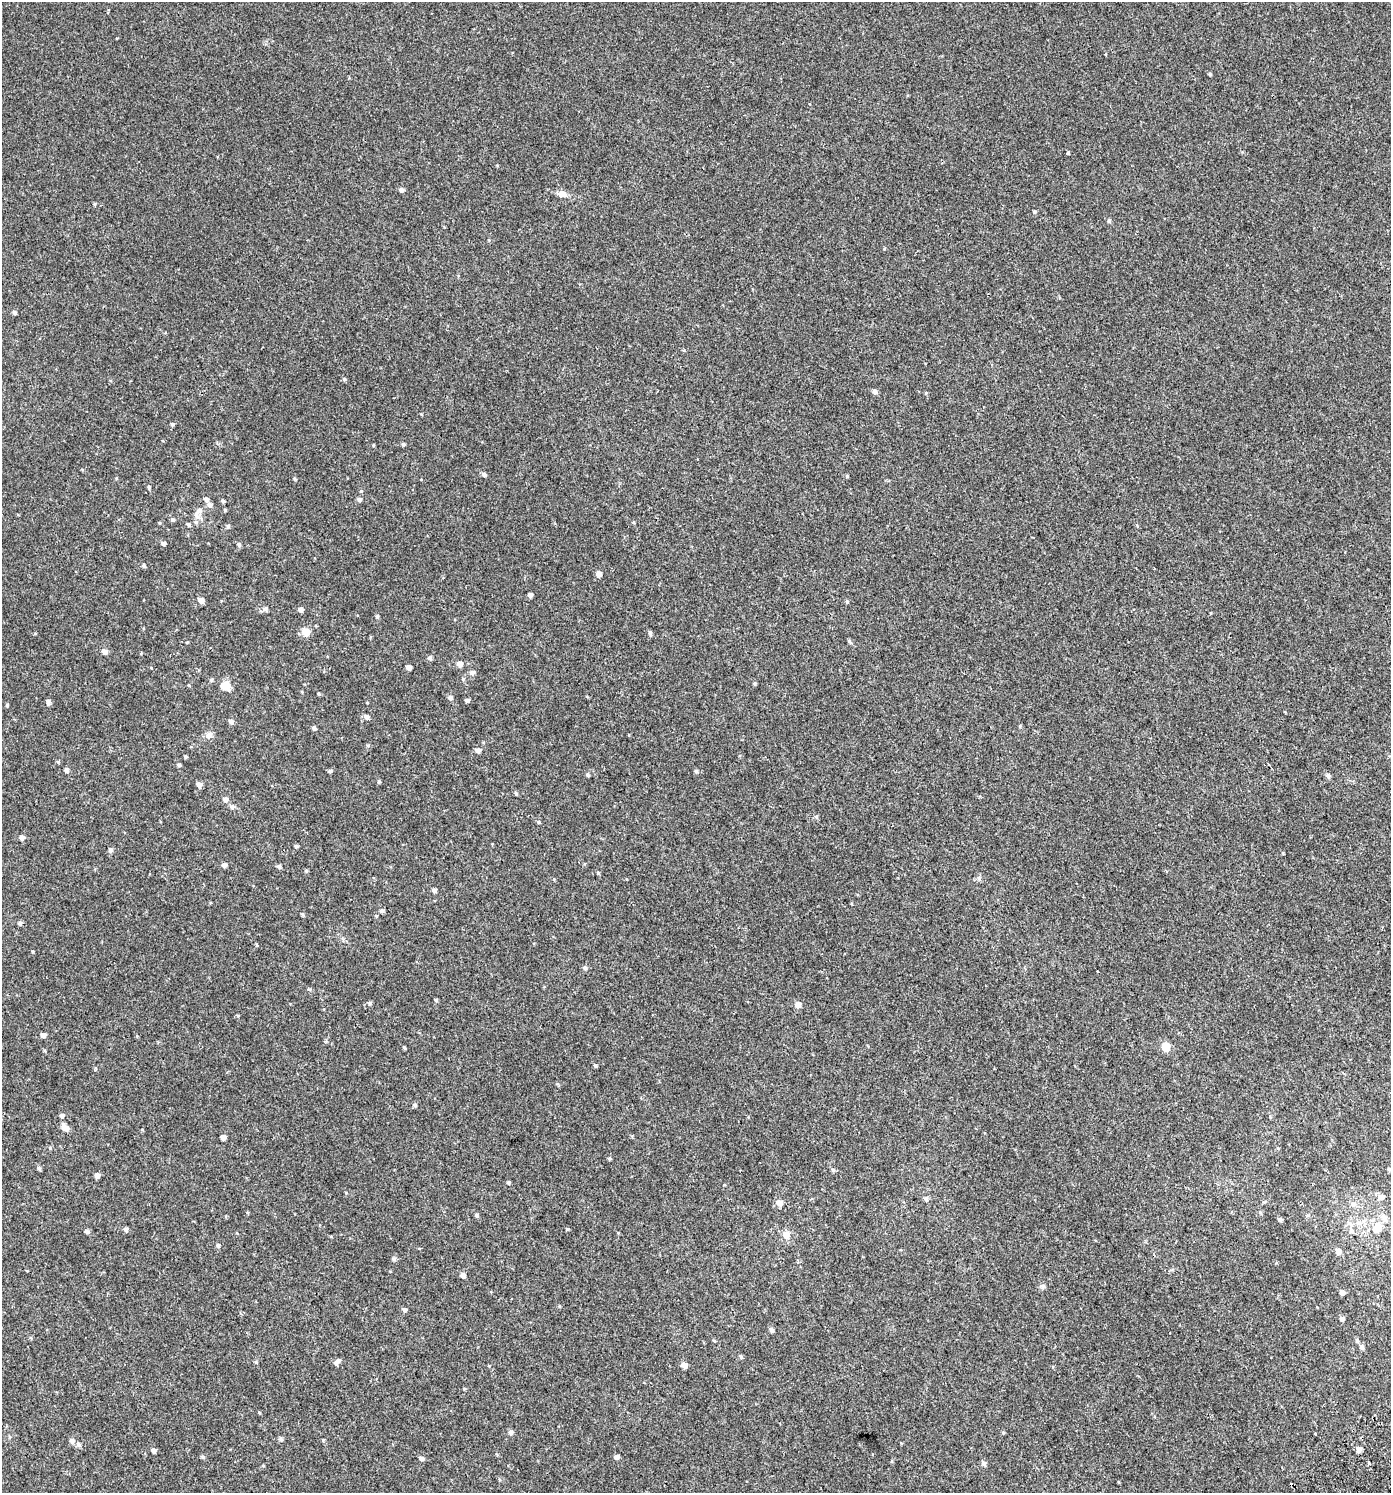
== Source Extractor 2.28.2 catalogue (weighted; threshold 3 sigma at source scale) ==
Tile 6 of 4 x 4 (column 2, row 2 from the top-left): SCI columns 1650-3038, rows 3042-4532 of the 6014 x 6073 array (HDU 1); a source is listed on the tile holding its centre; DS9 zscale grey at full resolution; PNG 1393 x 1495 px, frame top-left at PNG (2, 2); no overlay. Shown black and unused: <1% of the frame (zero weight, under 2 of 3 exposures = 3% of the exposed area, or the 3 px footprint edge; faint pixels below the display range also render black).
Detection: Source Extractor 2.28.2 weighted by HDU 2 'WHT'; one run over the whole footprint, this tile lists its part. Background 0.00247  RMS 0.0043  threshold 0.0193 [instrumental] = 3 sigma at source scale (4.5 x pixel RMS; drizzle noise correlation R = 1.50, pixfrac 1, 0.0396/0.0396 arcsec/px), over >= 5 px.
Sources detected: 154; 3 cosmic-ray / hot-pixel residue — not listed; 3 inside a brighter listed object's ellipse — not listed separately; the other 148 listed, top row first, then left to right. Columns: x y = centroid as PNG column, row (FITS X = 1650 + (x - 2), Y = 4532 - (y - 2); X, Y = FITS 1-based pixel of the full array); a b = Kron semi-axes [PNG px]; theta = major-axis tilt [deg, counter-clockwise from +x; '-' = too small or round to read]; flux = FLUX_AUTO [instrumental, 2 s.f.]
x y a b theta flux
1210 74 4 3 - 0.5
1068 153 3 3 - 2.7
401 190 5 5 - 1.1
562 194 14 8 -13 2.5
1034 212 5 4 - 0.51
1109 221 5 4 - 0.64
14 312 5 4 - 0.77
344 379 5 5 - 0.64
875 391 6 5 - 1.2
926 393 5 3 - 0.36
172 424 5 4 - 0.56
403 444 5 4 - 0.61
373 445 4 2 - 0.28
484 475 5 5 - 0.95
847 476 5 4 - 0.45
149 487 5 4 - 0.52
361 491 4 4 - 0.33
359 500 5 5 - 0.85
223 501 4 4 - 0.6
210 505 7 6 - 1.3
199 510 17 9 71 3
225 510 4 4 - 0.44
172 520 6 4 -21 0.57
188 524 5 4 - 0.65
228 526 5 4 - 0.71
163 543 5 4 - 0.93
239 544 5 5 - 0.72
144 566 5 4 - 0.72
599 574 5 5 - 2.3
530 595 4 4 - 1
201 600 5 5 - 2.2
847 601 5 4 - 0.49
265 608 6 6 - 1.2
300 609 5 5 - 1.4
377 616 5 4 - 0.63
306 632 9 7 -61 4
650 633 6 4 -76 0.82
849 641 6 4 -72 0.59
104 651 6 5 - 1.6
430 658 6 5 - 0.87
460 664 5 5 - 2.4
409 667 5 4 - 1.8
472 672 6 5 - 1.1
211 680 5 4 - 0.6
754 683 4 4 - 0.52
225 686 11 9 -29 5
319 694 5 3 - 0.42
450 698 6 5 - 1
467 700 5 4 - 0.94
48 702 5 5 - 1.2
7 705 5 4 - 0.46
367 717 6 5 - 1.4
231 721 6 5 - 1.1
314 728 4 4 - 0.94
209 735 9 7 28 1.9
478 750 5 5 - 1.4
185 757 3 3 - 0.47
58 762 5 4 - 0.5
179 765 4 4 - 0.67
66 770 5 5 - 0.96
330 771 5 4 - 0.66
696 771 5 4 - 0.67
588 775 5 4 - 0.61
1328 776 6 5 - 1.1
379 781 5 4 - 0.59
199 784 6 5 - 1.5
516 793 5 4 - 0.58
225 799 6 5 - 1.5
816 817 6 5 - 0.68
539 822 5 4 - 0.52
22 837 5 5 - 1.5
296 846 4 3 - 0.71
110 849 5 5 - 0.98
1283 853 5 3 - 0.33
224 865 5 4 - 1.3
279 866 5 5 - 0.86
306 871 5 4 - 0.53
598 873 5 4 - 0.46
434 890 5 4 - 1.1
382 911 5 5 - 0.9
302 914 5 4 - 0.5
20 923 5 5 - 0.83
585 968 6 5 - 0.81
309 989 6 3 -19 0.45
436 1000 4 4 - 0.5
370 1003 6 5 - 0.68
798 1005 6 6 - 2.6
43 1035 5 4 - 1.7
1166 1046 5 5 - 11
404 1047 4 3 - 0.5
595 1065 5 4 - 0.56
415 1105 6 5 - 0.69
62 1115 5 4 - 0.94
64 1127 11 7 -59 2.4
223 1137 4 4 - 1.7
50 1148 4 4 - 0.44
1278 1148 4 4 - 0.35
609 1158 4 4 - 0.49
38 1168 6 5 - 0.69
833 1170 7 4 -46 0.62
97 1175 5 4 - 1.8
509 1182 4 3 - 0.58
1381 1197 7 7 - 1.8
925 1198 6 6 - 0.84
779 1203 8 7 - 1.7
1353 1204 8 7 - 1.5
1260 1212 5 4 - 0.45
476 1215 7 4 -42 0.64
1384 1217 9 7 -53 1.9
1280 1219 6 4 -51 0.7
1350 1223 10 6 -33 1.6
1377 1228 12 9 51 4.6
125 1229 5 5 - 1.1
567 1229 4 3 - 0.59
87 1231 5 4 - 1
1351 1231 7 7 - 1
786 1235 7 7 - 3.5
218 1245 5 5 - 0.73
1338 1251 6 5 - 1.7
394 1259 6 5 - 0.79
463 1275 5 5 - 1.5
1043 1286 7 6 - 0.94
1342 1292 5 4 - 1.4
559 1306 5 3 - 0.34
404 1310 5 5 - 0.93
1342 1319 5 5 - 1.1
771 1330 6 5 - 1
714 1341 5 3 - 0.35
1357 1341 7 5 -68 0.66
1362 1347 6 5 - 1.1
741 1356 6 4 -43 0.65
256 1362 6 4 -89 0.49
336 1363 6 5 - 0.93
684 1365 6 5 - 2.2
259 1412 5 3 - 0.31
511 1432 6 5 - 1.2
1315 1433 3 2 - 0.4
280 1438 6 5 - 0.78
323 1440 5 3 - 0.36
72 1441 7 6 - 1.3
78 1444 7 6 - 1
1359 1449 5 5 - 1.8
154 1450 5 4 - 1.4
202 1457 6 4 -20 0.54
617 1457 5 4 - 1.1
421 1458 5 4 - 1.2
984 1463 6 5 - 1.1
1369 1463 3 3 - 2.8
Unlisted compact peaks at least as high as the median listed source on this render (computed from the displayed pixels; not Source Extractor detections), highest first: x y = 33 952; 295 479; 346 1193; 95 204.